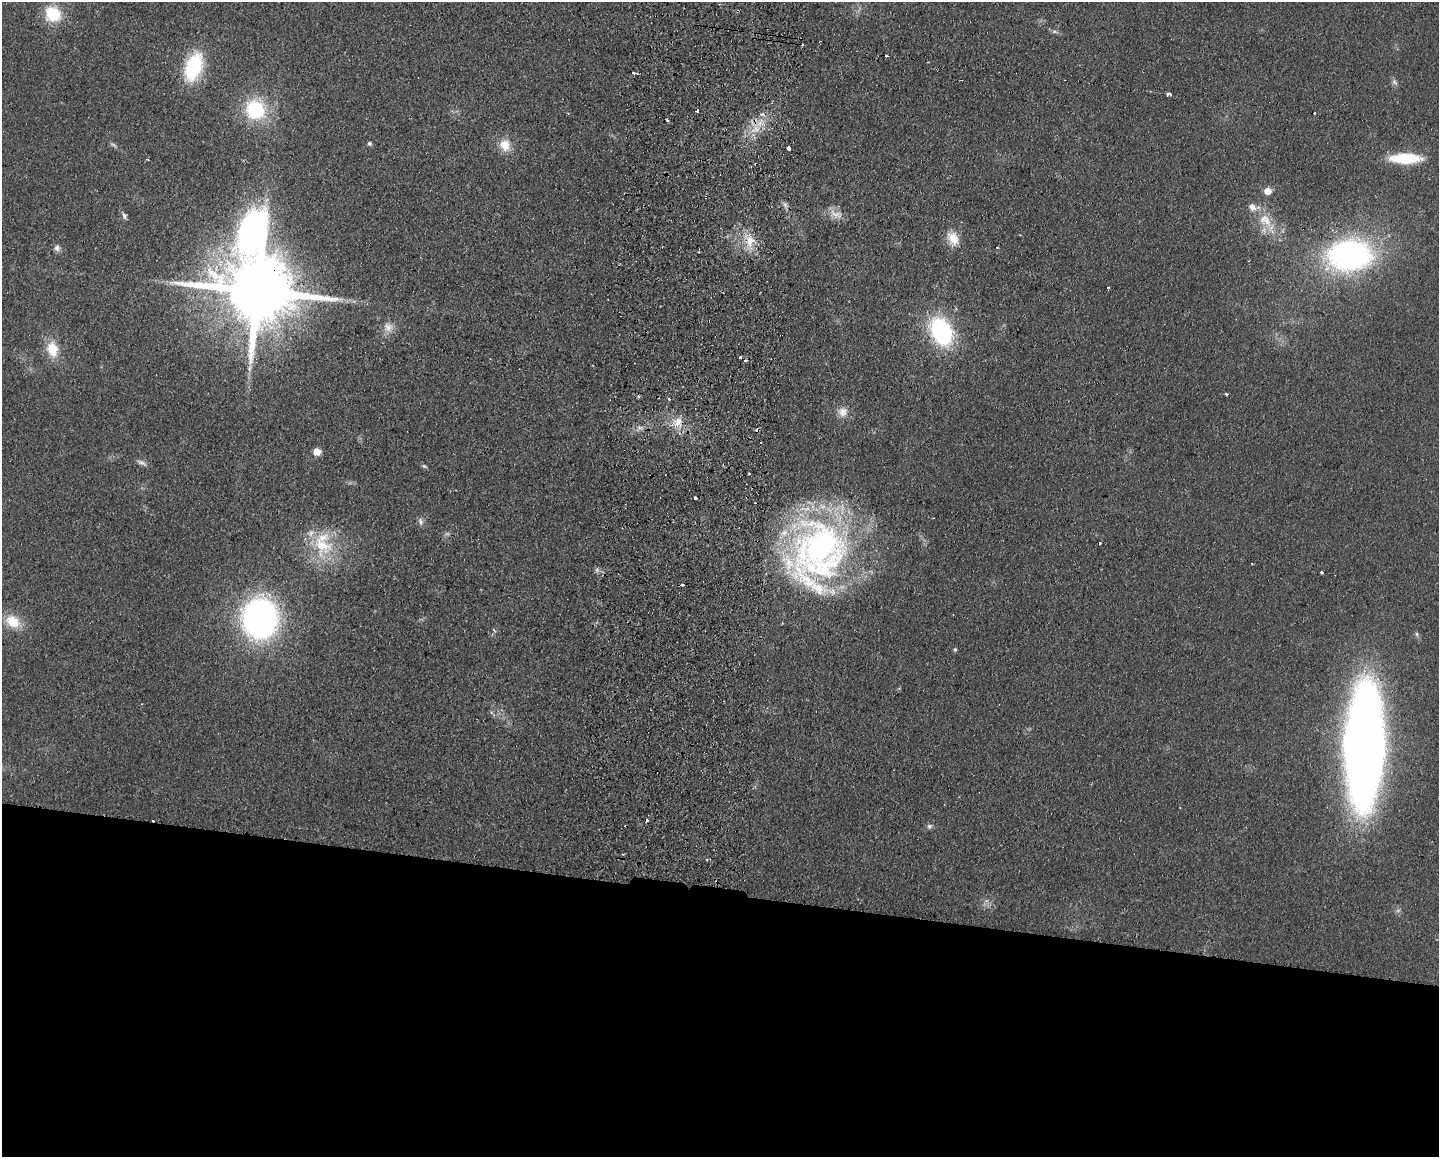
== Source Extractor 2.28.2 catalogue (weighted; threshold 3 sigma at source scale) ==
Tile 11 of 3 x 4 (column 2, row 4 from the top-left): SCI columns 1605-3041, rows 9-1163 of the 4757 x 4636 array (HDU 1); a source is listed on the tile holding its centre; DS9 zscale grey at full resolution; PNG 1441 x 1159 px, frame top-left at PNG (2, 2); no overlay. Shown black and unused: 23% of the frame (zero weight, under 2 of 3 exposures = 3% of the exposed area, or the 3 px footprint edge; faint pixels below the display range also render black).
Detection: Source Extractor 2.28.2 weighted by HDU 2 'WHT'; one run over the whole footprint, this tile lists its part. Background 0.0578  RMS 0.01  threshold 0.0467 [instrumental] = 3 sigma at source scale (4.5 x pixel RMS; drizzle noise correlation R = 1.50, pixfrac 1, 0.05/0.05 arcsec/px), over >= 5 px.
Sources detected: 67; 1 too faint to see at this stretch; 10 cosmic-ray / hot-pixel residue — not listed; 3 inside a brighter listed object's ellipse — not listed separately; the other 53 listed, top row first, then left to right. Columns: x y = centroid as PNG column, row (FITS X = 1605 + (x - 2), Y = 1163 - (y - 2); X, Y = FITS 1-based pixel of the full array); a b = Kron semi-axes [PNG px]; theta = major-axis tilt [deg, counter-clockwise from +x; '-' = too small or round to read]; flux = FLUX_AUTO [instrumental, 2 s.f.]
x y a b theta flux
53 14 15 14 - 41
1054 31 7 5 -17 2.5
193 67 30 17 71 75
634 73 4 3 - 1.5
1394 82 8 6 -54 3
1169 94 4 3 - 26
255 110 24 22 -55 68
1314 113 3 3 - 2.8
762 114 7 5 0 3.6
755 129 11 7 12 9
369 143 4 4 - 2.7
505 145 16 14 -65 15
788 148 3 3 - 25
1405 158 38 12 0 41
1268 191 5 5 - 16
785 204 6 6 - 2.7
1252 207 11 8 -45 8.4
836 214 23 9 -21 10
124 216 9 5 -65 2.9
1267 221 17 11 -68 18
953 238 20 13 -64 16
750 241 17 11 81 17
997 247 3 2 - 1
57 248 8 7 - 3.9
1349 255 44 30 2 260
257 290 30 24 -74 15000
388 327 14 11 -43 9.1
941 331 28 19 -61 120
52 349 20 14 -74 22
740 358 3 3 - 4.4
745 361 4 3 - 1.9
1226 394 3 2 - 3
639 396 4 3 - 1.7
669 399 3 3 - 1.5
843 412 13 13 - 9.5
678 422 15 12 61 14
317 452 5 5 - 20
142 463 14 5 -25 3.8
424 466 7 4 -43 1.7
695 498 3 3 - 2.1
420 521 11 6 -72 3.2
1099 543 3 3 - 2.5
322 545 34 25 -43 54
820 550 76 67 76 380
1321 572 3 3 - 3.2
260 618 27 24 88 430
13 621 19 14 -37 23
494 630 6 3 -52 1.1
955 649 5 4 - 1.5
1364 746 88 29 89 1300
929 826 7 6 - 2.6
623 854 4 2 - 0.97
707 860 4 3 - 1.4
Overlapping masked pixels (flux is a lower limit): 3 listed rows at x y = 755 129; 1349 255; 257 290